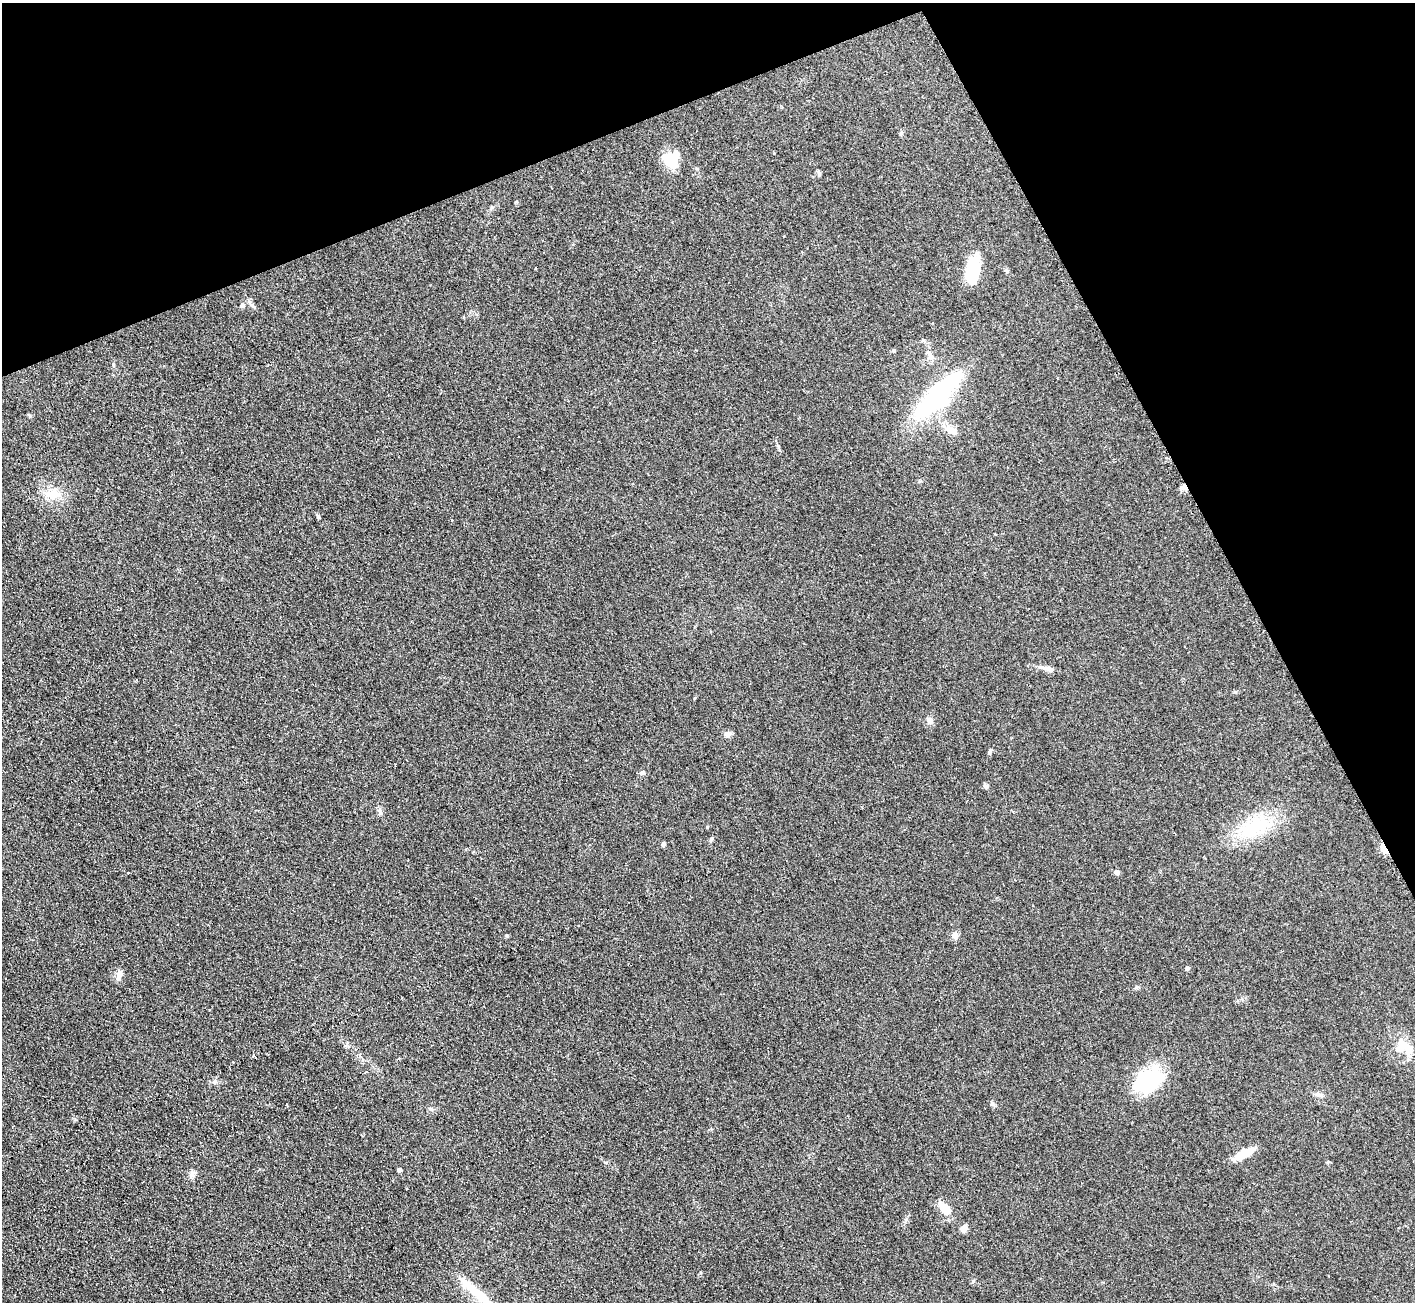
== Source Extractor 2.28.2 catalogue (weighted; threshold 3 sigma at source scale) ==
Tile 3 of 4 x 4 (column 3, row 1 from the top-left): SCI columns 2832-4244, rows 4055-5354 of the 5674 x 5646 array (HDU 1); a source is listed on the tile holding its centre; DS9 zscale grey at full resolution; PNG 1417 x 1304 px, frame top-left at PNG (2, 3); no overlay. Shown black and unused: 22% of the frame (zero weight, under 2 of 3 exposures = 2% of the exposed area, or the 3 px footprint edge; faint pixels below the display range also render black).
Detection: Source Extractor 2.28.2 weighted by HDU 2 'WHT'; one run over the whole footprint, this tile lists its part. Background 0.123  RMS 0.012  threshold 0.0526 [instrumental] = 3 sigma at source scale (4.5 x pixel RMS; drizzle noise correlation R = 1.50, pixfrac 1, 0.05/0.05 arcsec/px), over >= 5 px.
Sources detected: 47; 1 cosmic-ray / hot-pixel residue — not listed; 1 inside a brighter listed object's ellipse — not listed separately; the other 45 listed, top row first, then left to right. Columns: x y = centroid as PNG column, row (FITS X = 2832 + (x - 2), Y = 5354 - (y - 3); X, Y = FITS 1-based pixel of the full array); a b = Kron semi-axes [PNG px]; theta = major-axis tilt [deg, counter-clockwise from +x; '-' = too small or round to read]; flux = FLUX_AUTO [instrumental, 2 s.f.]
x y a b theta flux
671 159 19 17 45 28
819 173 8 4 -66 1.9
972 269 27 13 82 52
1006 271 7 4 -45 1.8
242 305 6 5 - 2.4
252 305 9 3 -45 2.5
893 350 5 5 - 1.3
930 355 17 7 -66 8.4
938 396 51 15 46 180
950 429 11 9 -13 8.4
778 446 7 4 -54 1.8
1184 487 9 6 -5 4.1
53 494 25 12 -2 19
318 517 6 3 -72 1.6
1049 669 17 7 -19 5.8
41 680 3 2 - 0.93
929 720 8 7 - 5.4
727 734 9 7 22 4.7
990 752 8 4 65 2.1
395 765 3 2 - 1.1
642 773 7 6 - 2.9
986 786 8 5 -35 2.3
380 812 12 4 -75 3
1254 827 45 24 27 71
711 839 7 5 66 1.9
663 844 6 4 80 2.3
1384 849 13 5 -62 13
1116 872 4 4 - 7.3
128 873 3 2 - 1.2
955 935 8 8 - 5.4
1187 968 5 5 - 1.7
119 975 14 8 82 6.7
1400 1046 19 12 90 18
254 1056 3 3 - 22
366 1072 3 3 - 1.3
1148 1080 38 24 34 66
215 1081 7 4 71 1.9
1318 1094 10 6 -13 3.8
992 1104 6 6 - 2.2
287 1105 3 3 - 2.6
1244 1153 23 8 27 22
399 1170 4 4 - 5.3
192 1174 13 7 51 4.9
945 1208 20 10 -42 16
963 1228 9 7 59 6
Overlapping masked pixels (flux is a lower limit): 2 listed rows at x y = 1184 487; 1384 849
Unlisted compact peaks at least as high as the median listed source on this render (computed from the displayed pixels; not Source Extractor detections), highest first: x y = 507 936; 30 416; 973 1281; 707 827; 431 1109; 516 202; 113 364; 1136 987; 694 698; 906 1219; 492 207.